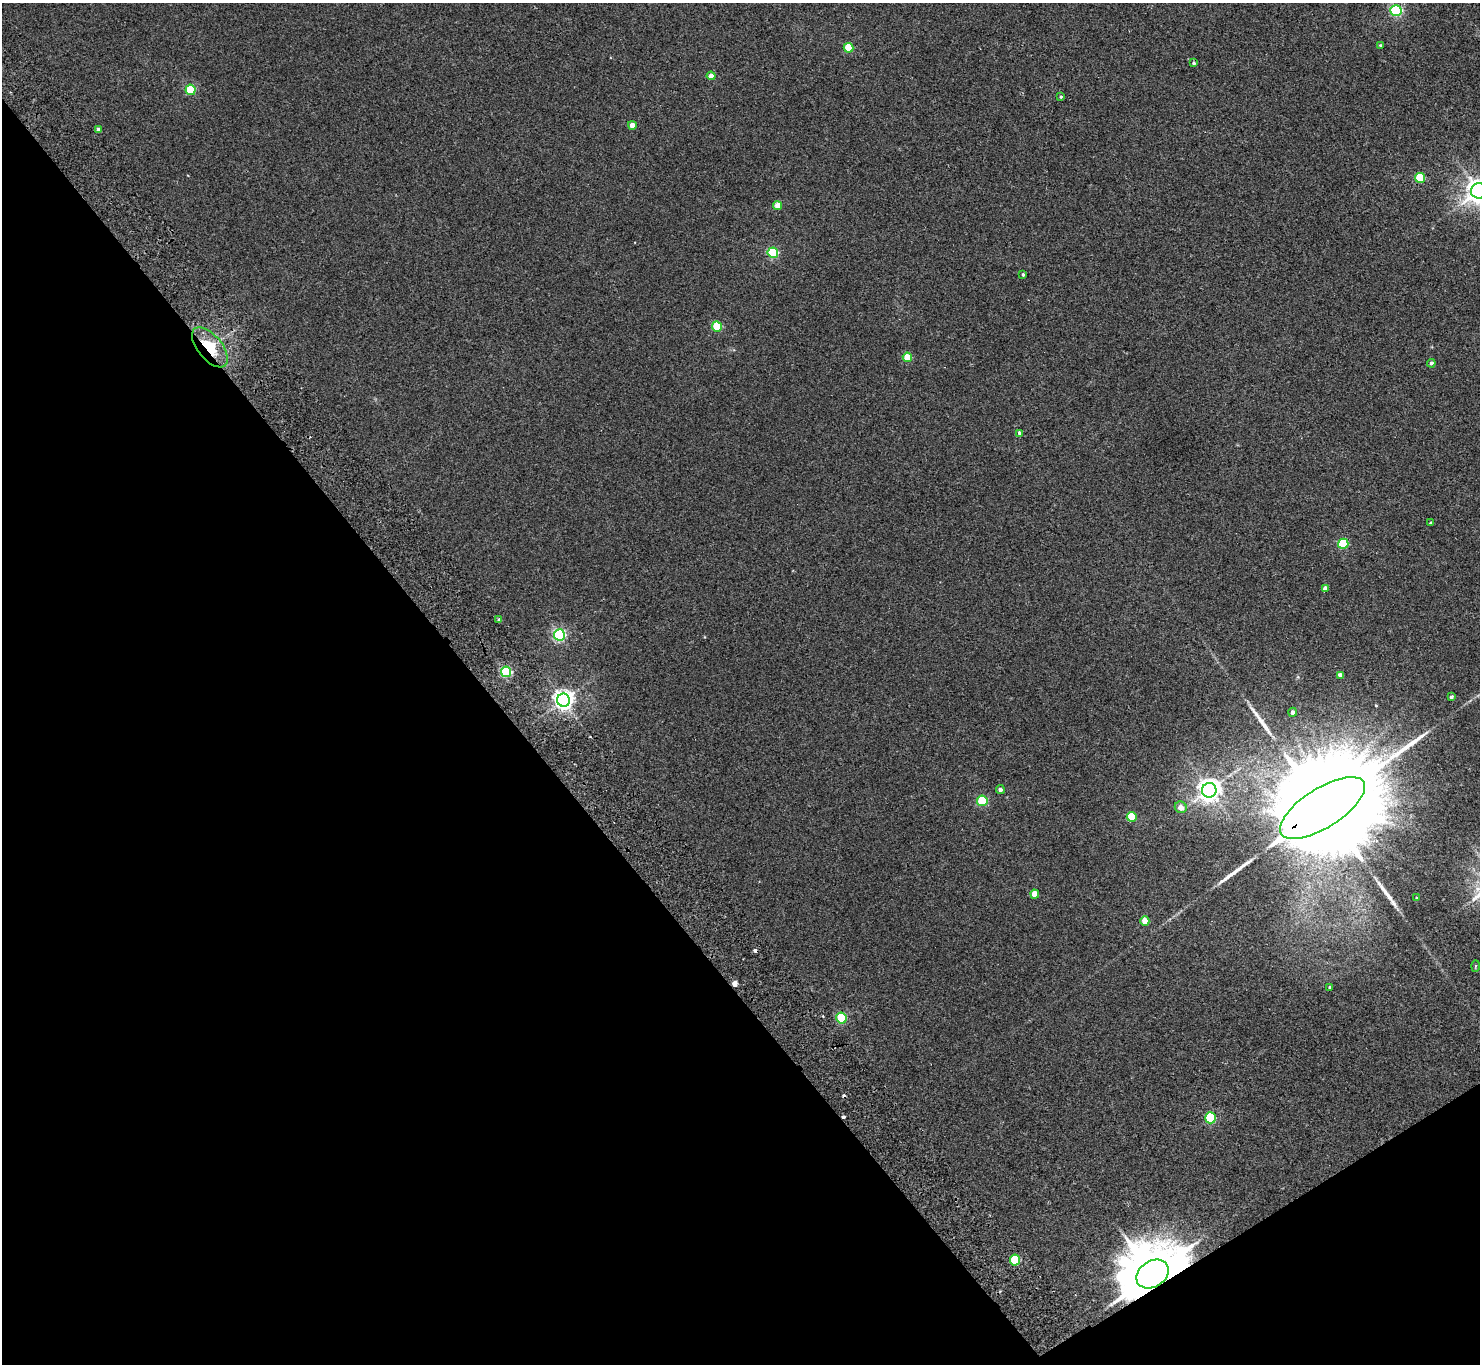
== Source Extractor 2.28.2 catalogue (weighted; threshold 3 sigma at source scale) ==
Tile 14 of 4 x 4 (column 2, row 4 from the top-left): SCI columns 1531-3008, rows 337-1698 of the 6013 x 5985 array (HDU 1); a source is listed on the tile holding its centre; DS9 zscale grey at full resolution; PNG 1482 x 1366 px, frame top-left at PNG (2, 3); each listed source drawn as its Kron ellipse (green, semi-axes under 4 px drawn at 4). Shown black and unused: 36% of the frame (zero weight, under 2 of 3 exposures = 3% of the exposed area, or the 3 px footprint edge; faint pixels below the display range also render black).
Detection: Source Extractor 2.28.2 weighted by HDU 2 'WHT'; one run over the whole footprint, this tile lists its part. Background 0.0251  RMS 0.0068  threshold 0.0306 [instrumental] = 3 sigma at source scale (4.5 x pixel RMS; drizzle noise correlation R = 1.50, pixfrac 1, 0.05/0.05 arcsec/px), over >= 5 px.
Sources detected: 51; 4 cosmic-ray / hot-pixel residue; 3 long thin detections or spike segments (spike, bleed or trail) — neither listed nor drawn; the other 44 listed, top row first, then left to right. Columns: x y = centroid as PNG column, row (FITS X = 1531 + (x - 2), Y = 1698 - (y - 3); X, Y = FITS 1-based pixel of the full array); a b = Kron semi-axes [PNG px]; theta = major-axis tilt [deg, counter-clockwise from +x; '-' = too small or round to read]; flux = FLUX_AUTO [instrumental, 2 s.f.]
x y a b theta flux
1396 10 5 5 - 85
1381 45 3 3 - 0.86
849 48 5 4 - 21
1194 63 4 4 - 1
711 76 4 4 - 6.2
191 90 5 5 - 43
1061 97 3 3 - 0.8
632 125 4 4 - 5.9
98 129 4 3 - 2.6
1420 178 5 5 - 33
1479 191 8 7 - 680
778 206 4 4 - 9
773 253 5 5 - 61
1023 275 4 3 - 1
717 326 5 5 - 27
210 347 24 12 -50 27
907 357 4 4 - 13
1431 363 4 4 - 1.5
1020 433 4 3 - 2.7
1431 523 3 3 - 1.3
1343 544 5 5 - 42
1325 588 4 4 - 3.2
498 620 3 3 - 1.6
559 635 5 5 - 100
506 672 5 5 - 75
1340 675 4 4 - 2.8
1451 697 4 3 - 1.2
564 700 6 6 - 380
1292 712 4 4 - 2.1
1000 790 4 4 - 2
1209 790 7 7 - 510
982 801 5 5 - 36
1181 807 6 5 - 4.7
1322 808 49 19 33 40000
1132 817 5 5 - 22
1035 894 5 4 - 8.9
1416 898 3 3 - 0.49
1145 921 4 4 - 10
1475 966 6 4 88 0.61
1330 987 4 3 - 0.93
841 1018 5 5 - 34
1210 1118 5 5 - 50
1015 1260 5 5 - 34
1152 1274 17 13 33 5200
Overlapping masked pixels (flux is a lower limit): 3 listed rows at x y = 210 347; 1322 808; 1152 1274
Isophote crosses this tile's border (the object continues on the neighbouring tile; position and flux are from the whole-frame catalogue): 1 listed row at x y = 1479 191